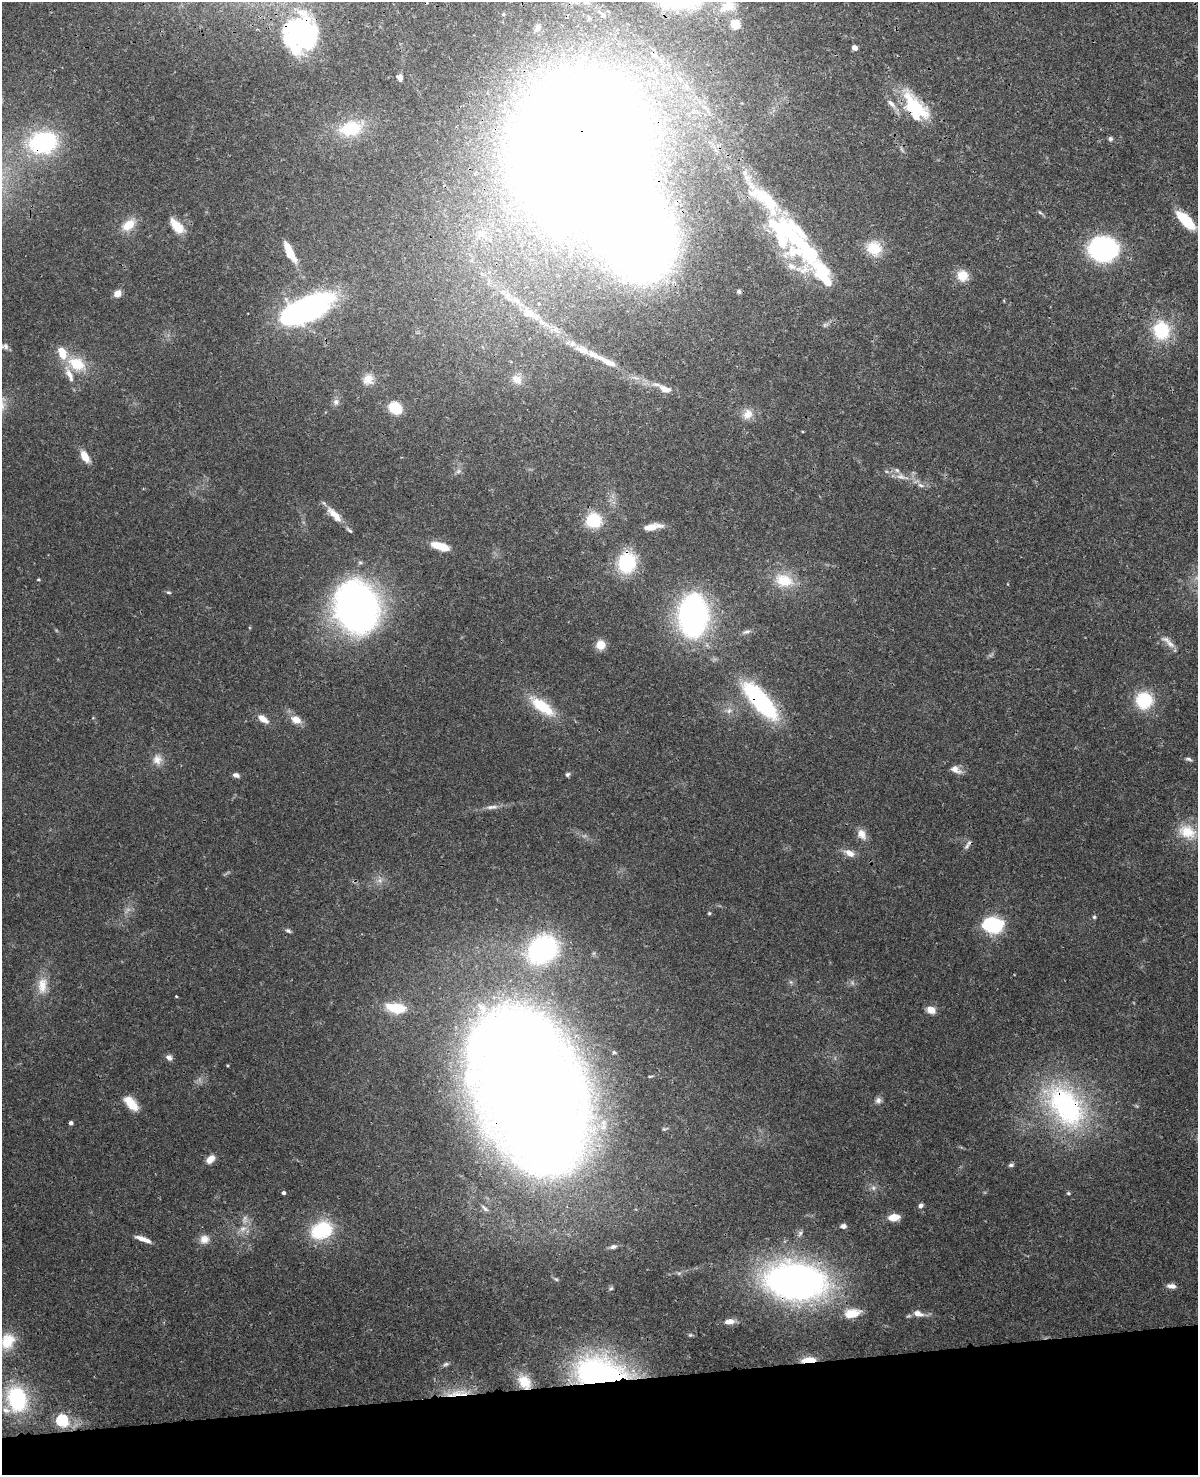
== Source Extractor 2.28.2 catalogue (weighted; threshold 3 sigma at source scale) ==
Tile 10 of 4 x 3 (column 2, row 3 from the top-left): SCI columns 1315-2510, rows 276-1748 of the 5019 x 4863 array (HDU 1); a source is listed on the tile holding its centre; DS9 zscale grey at full resolution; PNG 1200 x 1477 px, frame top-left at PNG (2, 2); no overlay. Shown black and unused: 6% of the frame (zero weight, under 3 of 4 exposures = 6% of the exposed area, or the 3 px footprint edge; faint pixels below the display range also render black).
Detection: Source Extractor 2.28.2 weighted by HDU 2 'WHT'; one run over the whole footprint, this tile lists its part. Background 0.0238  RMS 0.0024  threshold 0.011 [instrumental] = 3 sigma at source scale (4.5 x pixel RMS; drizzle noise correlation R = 1.50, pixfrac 1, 0.05/0.05 arcsec/px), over >= 5 px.
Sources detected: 159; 5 too faint to see at this stretch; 12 inside a brighter object's white glare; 1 cosmic-ray / hot-pixel residue — not listed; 23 inside a brighter listed object's ellipse — not listed separately; the other 118 listed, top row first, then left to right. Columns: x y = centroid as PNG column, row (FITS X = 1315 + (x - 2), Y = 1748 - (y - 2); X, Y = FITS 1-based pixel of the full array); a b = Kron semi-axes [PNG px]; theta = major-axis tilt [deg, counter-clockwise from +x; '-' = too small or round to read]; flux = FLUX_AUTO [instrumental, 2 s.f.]
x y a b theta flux
728 6 29 17 20 8.4
503 14 6 5 - 0.43
735 24 5 5 - 13
537 28 11 7 61 0.95
303 35 36 34 -49 47
855 48 4 4 - 2.1
400 78 9 6 -78 1
915 109 32 22 -5 10
351 128 29 18 12 11
1110 139 6 5 - 0.54
43 142 31 23 13 27
581 146 115 92 69 740
1040 212 8 4 -41 0.41
1185 220 26 10 -45 8.5
128 225 19 12 37 4.1
177 226 21 10 -48 4.3
779 230 95 23 -64 29
481 234 15 13 -19 3.9
874 248 21 19 -32 6.1
1103 249 17 14 4 64
290 252 23 7 -63 5.9
822 273 27 24 -78 10
962 276 13 13 - 3.9
739 291 6 5 - 0.53
117 293 8 7 - 1.9
306 310 41 24 8 43
530 314 28 11 -27 5.4
1161 330 25 21 -78 12
5 346 9 7 -9 0.8
607 361 35 7 -28 4.7
77 364 27 16 -26 7.8
368 379 15 13 45 2.8
517 379 16 12 -32 2.4
665 389 15 8 -20 2.3
336 402 10 8 77 1.1
395 408 11 8 -36 9.1
748 414 14 12 56 2.8
802 431 4 2 - 0.23
85 456 13 7 -57 3.4
458 471 8 6 44 0.76
901 477 21 7 -13 2.6
920 485 8 6 -19 0.87
334 514 26 9 -46 3.3
594 520 17 16 - 8.5
652 527 10 9 - 1.8
441 546 17 7 -18 6.8
627 562 24 21 78 14
38 579 4 3 - 0.27
784 580 23 16 -15 7.3
169 592 6 4 -3 0.4
357 607 39 32 -75 140
693 615 38 25 88 66
746 632 13 5 17 0.87
1170 644 17 7 -43 1.8
600 645 10 10 - 3.1
760 700 44 15 -48 35
1144 700 17 17 - 12
542 706 38 14 -36 9.2
729 711 10 7 17 1.2
263 719 14 7 -37 2.5
296 719 14 10 -25 2.7
157 759 15 13 -85 2.5
1189 759 10 5 -19 0.63
955 769 15 8 -26 1.9
567 774 6 5 - 0.48
236 775 8 5 -17 0.98
492 807 19 6 3 1.5
1187 832 26 19 -27 6.5
862 834 14 10 -59 2.2
968 844 15 5 53 0.98
850 853 14 8 -25 2.1
380 880 11 8 -89 1.5
709 913 5 4 - 0.32
1094 917 5 5 - 0.36
993 925 17 12 -6 23
288 930 8 5 -25 0.56
542 950 34 27 34 42
42 985 26 14 85 4.7
176 996 3 3 - 0.35
396 1008 19 9 -10 7.9
931 1010 9 7 -19 2.6
614 1052 5 4 - 0.32
169 1057 8 6 -40 1.2
227 1065 4 3 - 0.22
530 1092 109 64 -68 980
878 1100 9 8 - 0.96
131 1103 17 9 -47 5.3
1066 1106 64 39 -52 48
71 1123 4 4 - 0.82
210 1159 11 7 42 2.2
1011 1165 6 5 - 0.64
873 1188 8 7 - 0.91
283 1193 4 4 - 0.7
1068 1193 6 4 0 0.34
921 1206 7 6 - 0.73
485 1208 13 5 -45 0.96
894 1217 11 7 7 3.5
843 1226 8 6 5 0.85
243 1229 12 10 27 2.1
322 1230 24 17 24 15
800 1233 10 6 54 0.74
142 1239 15 6 -19 2.1
204 1239 13 11 22 2.2
613 1247 10 6 15 0.87
796 1281 42 25 -5 150
1171 1286 11 6 -7 1.1
852 1313 19 10 8 3.9
918 1313 15 8 -19 2
730 1321 10 6 7 2.1
690 1335 6 4 -6 0.33
7 1341 22 17 68 6.4
808 1360 12 4 3 5.5
446 1364 9 5 20 0.57
600 1374 45 26 -10 72
524 1382 20 14 -54 5.2
458 1394 22 13 7 5.5
17 1399 30 22 -72 22
62 1420 6 6 - 40
Overlapping masked pixels (flux is a lower limit): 14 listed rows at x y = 303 35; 915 109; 43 142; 581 146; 627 562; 760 700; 968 844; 530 1092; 1066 1106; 796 1281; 808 1360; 600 1374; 524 1382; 458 1394
Isophote crosses this tile's border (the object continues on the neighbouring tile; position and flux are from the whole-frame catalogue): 2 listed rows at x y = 728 6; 7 1341